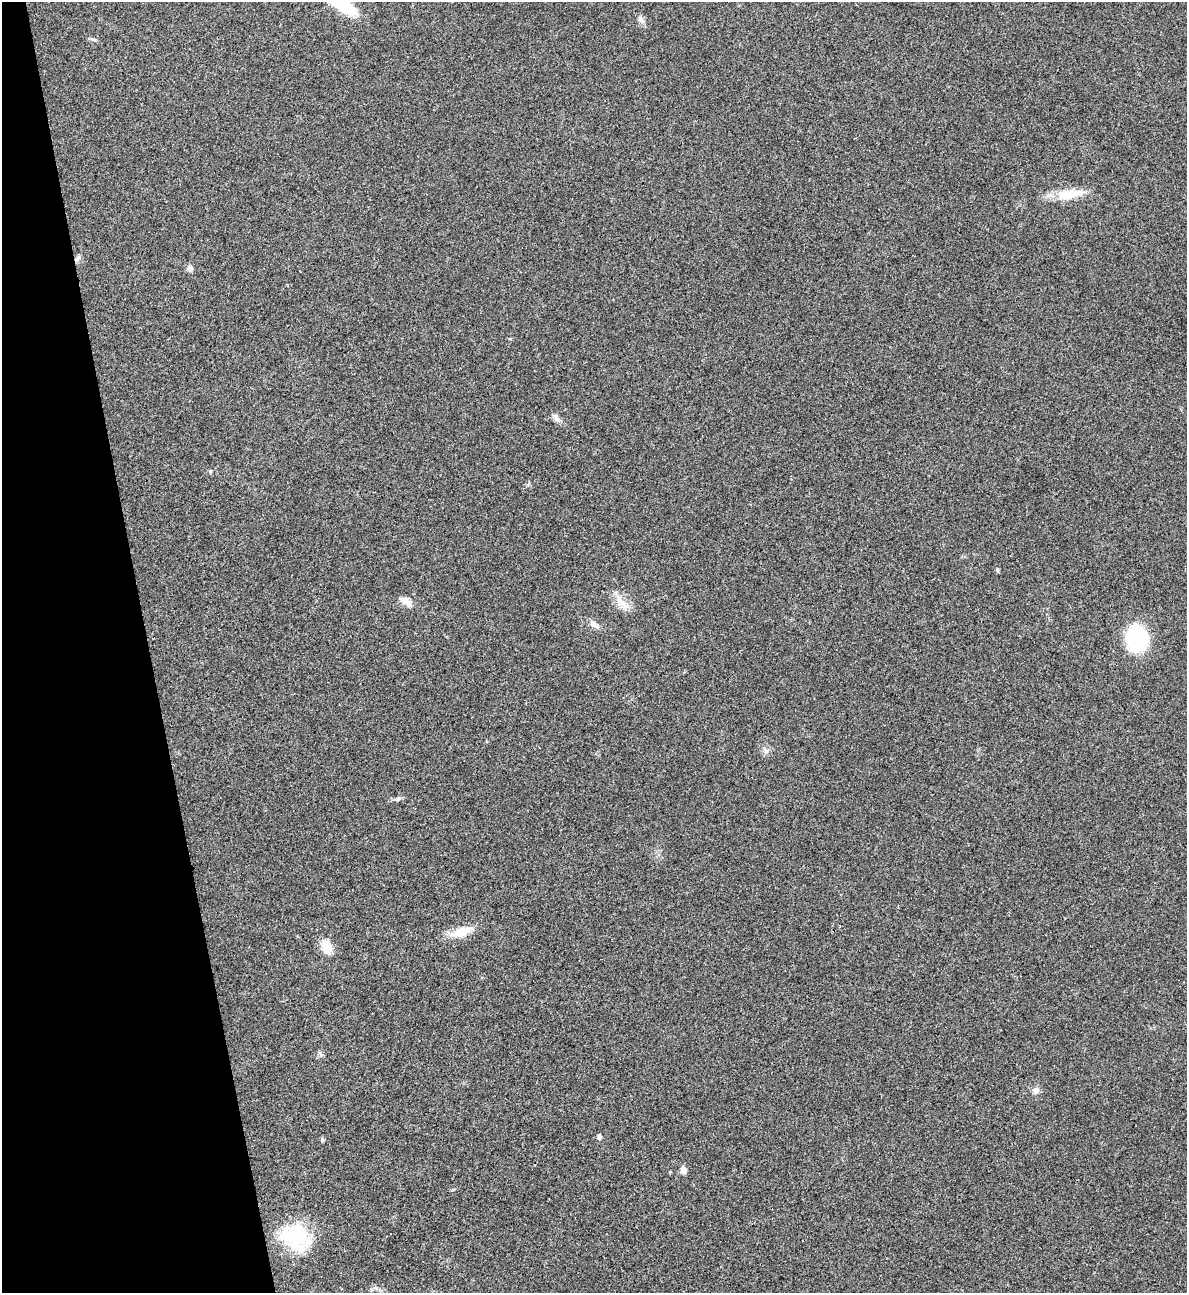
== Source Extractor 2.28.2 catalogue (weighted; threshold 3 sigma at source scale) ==
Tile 5 of 4 x 4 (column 1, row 2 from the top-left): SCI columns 266-1450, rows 2584-3874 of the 5151 x 5169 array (HDU 1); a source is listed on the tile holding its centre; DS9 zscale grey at full resolution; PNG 1189 x 1295 px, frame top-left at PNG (2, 2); no overlay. Shown black and unused: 12% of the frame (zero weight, under 3 of 4 exposures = <1% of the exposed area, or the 3 px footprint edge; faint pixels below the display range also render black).
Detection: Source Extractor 2.28.2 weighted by HDU 2 'WHT'; one run over the whole footprint, this tile lists its part. Background 0.031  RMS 0.0046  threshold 0.0208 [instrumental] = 3 sigma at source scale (4.5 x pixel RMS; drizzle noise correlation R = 1.50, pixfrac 1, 0.05/0.05 arcsec/px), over >= 5 px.
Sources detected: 24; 2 inside a brighter object's white glare — not listed; the other 22 listed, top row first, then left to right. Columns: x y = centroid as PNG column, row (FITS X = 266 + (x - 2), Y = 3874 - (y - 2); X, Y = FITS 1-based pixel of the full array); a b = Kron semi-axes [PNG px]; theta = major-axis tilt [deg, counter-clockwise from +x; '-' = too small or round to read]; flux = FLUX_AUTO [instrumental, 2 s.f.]
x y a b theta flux
344 7 34 12 -28 19
641 19 12 7 -51 1.9
1069 194 32 12 10 13
77 258 11 5 62 1.6
190 268 8 7 - 2
556 417 14 7 -47 2.2
210 471 5 5 - 0.52
997 570 5 4 - 0.79
406 601 15 8 -37 4.4
621 602 29 11 -51 6.4
594 624 15 8 -30 3.1
1137 638 22 18 -86 48
766 751 7 5 43 1.2
398 798 8 5 56 0.99
461 932 23 11 20 9.7
327 947 16 10 -69 8.7
1036 1091 9 8 - 2.3
599 1137 5 4 - 1.8
322 1140 4 4 - 1.1
683 1170 9 6 85 2.6
670 1172 4 3 - 0.41
300 1234 46 21 -75 24
Overlapping masked pixels (flux is a lower limit): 1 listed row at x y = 77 258
Isophote crosses this tile's border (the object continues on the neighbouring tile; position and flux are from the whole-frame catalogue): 1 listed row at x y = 344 7
Unlisted compact peaks at least as high as the median listed source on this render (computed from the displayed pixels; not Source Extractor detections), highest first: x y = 93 39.